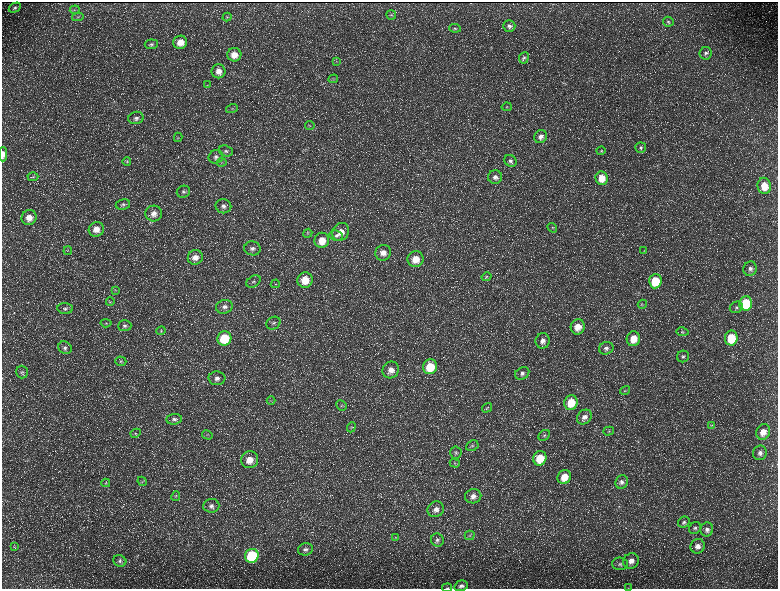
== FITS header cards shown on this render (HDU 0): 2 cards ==
NAXIS1  =                 1552 / length of data axis 1
NAXIS2  =                 1173 / length of data axis 2

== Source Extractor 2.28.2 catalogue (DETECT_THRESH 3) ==
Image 1552 x 1173 px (HDU 0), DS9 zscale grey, zoomed out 1/2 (1 PNG px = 2 x 2 image px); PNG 780 x 591 px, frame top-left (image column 1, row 1173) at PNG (2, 2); each listed source drawn as its Kron ellipse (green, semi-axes under 4 px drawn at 4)
Background 230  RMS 11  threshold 32.2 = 3 sigma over >= 5 px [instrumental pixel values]
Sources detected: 165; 37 cannot appear on this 1/2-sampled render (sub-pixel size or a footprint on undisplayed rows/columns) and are neither listed nor drawn; the other 128 listed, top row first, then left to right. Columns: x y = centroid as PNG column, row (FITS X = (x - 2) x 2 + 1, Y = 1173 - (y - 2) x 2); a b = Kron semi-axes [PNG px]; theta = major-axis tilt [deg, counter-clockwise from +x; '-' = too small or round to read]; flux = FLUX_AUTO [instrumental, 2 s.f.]
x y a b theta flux
15 8 6 4 26 4600
75 10 5 2 - 1800
391 15 5 4 - 3300
78 17 6 3 11 2400
227 17 4 4 - 2800
668 22 5 5 - 3600
509 26 6 5 - 6400
455 28 6 3 -8 3000
180 42 7 6 - 24000
151 44 6 5 - 4900
706 53 6 6 - 6100
234 55 7 7 - 23000
524 58 6 5 - 4100
336 61 3 3 - 1900
218 71 7 7 - 16000
333 79 5 2 - 1600
207 85 3 2 - 1600
507 107 5 4 - 3200
232 109 6 3 16 2600
136 118 8 6 14 7700
310 125 4 3 - 2200
178 137 4 3 - 2500
541 137 7 6 - 10000
641 148 5 5 - 4000
226 151 7 5 -18 5700
601 151 4 4 - 2600
3 154 7 4 89 14000
216 157 7 6 - 7700
510 161 6 5 - 5900
127 162 4 4 - 2700
222 162 5 3 - 2600
33 177 5 4 - 3100
495 177 7 6 - 9800
602 178 7 6 - 32000
764 186 8 7 - 39000
183 192 7 6 - 6000
123 204 7 5 10 5400
223 206 8 7 - 9100
154 214 8 8 - 15000
29 217 7 7 - 22000
552 228 5 4 - 2600
96 229 7 7 - 20000
341 232 9 8 - 24000
308 233 4 4 - 2900
336 235 7 5 -10 6100
322 240 7 7 - 34000
252 248 8 7 - 9400
68 251 4 1 - 990
644 251 4 2 - 1300
383 253 8 7 - 18000
195 257 7 7 - 17000
415 259 8 8 - 32000
750 269 7 6 - 9300
487 277 5 4 - 3400
305 280 8 7 - 43000
253 281 8 5 35 5700
655 281 7 6 - 65000
275 284 5 2 - 2000
115 290 4 3 - 1900
110 302 4 2 - 2000
746 303 7 6 - 89000
642 304 5 2 - 1200
224 307 8 7 - 10000
736 307 6 5 - 5800
65 308 7 5 -6 5900
106 323 5 3 - 2600
273 323 7 6 - 6600
125 326 7 5 3 6000
578 327 8 7 - 25000
161 331 5 3 - 2400
683 332 6 4 -10 3300
224 338 7 7 - 91000
731 338 7 6 - 75000
633 339 7 6 - 32000
543 341 7 7 - 12000
65 348 7 6 - 6500
606 348 7 6 - 8000
683 356 6 6 - 5300
121 361 6 5 - 4200
430 367 7 7 - 65000
391 370 8 8 - 19000
22 372 6 6 - 5400
522 373 7 6 - 8000
217 378 8 7 - 11000
625 390 5 3 - 2400
271 400 4 2 - 1600
571 403 7 6 - 53000
341 406 5 4 - 3800
487 408 5 4 - 2800
584 417 8 6 44 12000
174 419 8 5 5 6700
712 425 4 2 - 1400
351 427 5 4 - 3200
609 431 5 3 - 3100
763 432 8 6 67 23000
136 433 5 3 - 2700
207 435 5 3 - 2200
544 435 6 5 - 4600
472 446 6 5 - 5000
456 453 6 5 - 5100
760 453 7 7 - 9700
540 458 7 6 - 52000
250 460 9 8 - 27000
455 463 5 3 - 2400
564 477 7 6 - 33000
142 481 5 3 - 2100
622 482 7 6 - 7200
106 483 4 4 - 2200
176 496 5 3 - 3000
473 496 8 7 - 14000
211 506 8 7 - 9400
436 509 8 7 - 13000
684 522 6 5 - 4600
695 528 6 5 - 5400
707 529 7 6 - 7600
470 535 5 4 - 3700
396 538 4 4 - 2300
437 540 6 6 - 6600
698 546 7 7 - 12000
14 547 3 2 - 1300
305 549 8 6 16 7300
252 556 7 6 - 160000
120 561 6 5 - 5300
631 561 8 7 - 16000
620 564 8 6 -2 6700
461 586 7 5 15 6700
447 588 5 2 - 1500
628 588 3 2 - 900
At the frame edge (FLAGS 8, measured only in part): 3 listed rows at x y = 3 154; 447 588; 628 588
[37 sub-pixel or undisplayed-footprint detections neither listed nor drawn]